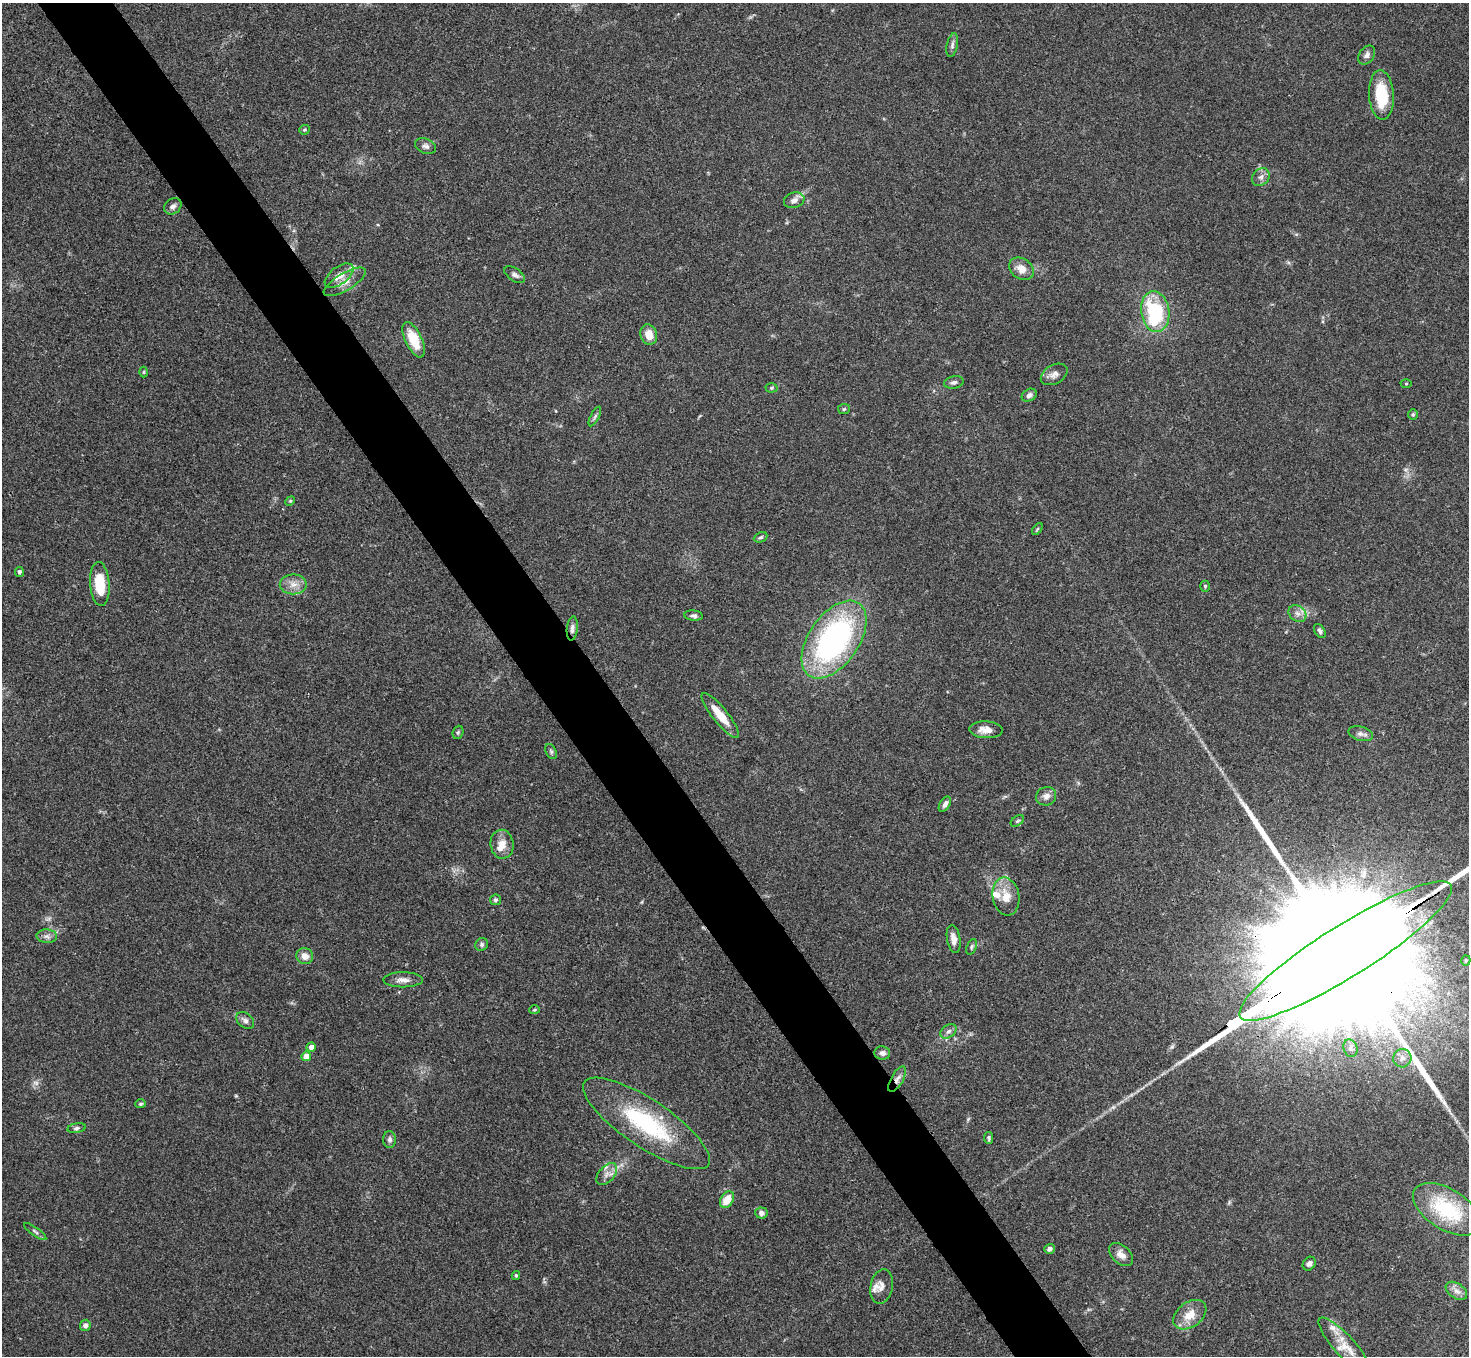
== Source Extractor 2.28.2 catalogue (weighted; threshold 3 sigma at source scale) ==
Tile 11 of 4 x 4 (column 3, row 3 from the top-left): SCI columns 2939-4405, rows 1514-2867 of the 5878 x 5873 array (HDU 1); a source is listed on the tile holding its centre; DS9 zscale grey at full resolution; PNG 1471 x 1358 px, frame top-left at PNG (2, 3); each listed source drawn as its Kron ellipse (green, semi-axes under 4 px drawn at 4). Shown black and unused: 5% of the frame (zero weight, under 3 of 4 exposures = <1% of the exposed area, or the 3 px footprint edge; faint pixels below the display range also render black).
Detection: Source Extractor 2.28.2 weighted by HDU 2 'WHT'; one run over the whole footprint, this tile lists its part. Background 0.0767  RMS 0.0058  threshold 0.0259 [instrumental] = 3 sigma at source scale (4.5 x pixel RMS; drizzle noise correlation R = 1.50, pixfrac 1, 0.05/0.05 arcsec/px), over >= 5 px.
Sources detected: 92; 1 too faint to see at this stretch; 2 long thin detections or spike segments (spike, bleed or trail) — neither listed nor drawn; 6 inside a brighter listed object's ellipse — not listed separately; the other 83 listed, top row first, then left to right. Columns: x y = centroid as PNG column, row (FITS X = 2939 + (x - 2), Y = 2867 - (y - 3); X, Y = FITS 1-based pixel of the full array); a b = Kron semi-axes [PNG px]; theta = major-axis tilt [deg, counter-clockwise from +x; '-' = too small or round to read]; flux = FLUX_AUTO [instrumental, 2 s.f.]
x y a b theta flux
952 45 12 5 78 1.8
1367 55 10 7 54 2.2
1381 95 25 12 -86 23
305 130 5 4 - 0.76
426 146 11 7 -25 2.1
1261 177 10 7 45 2.5
794 200 10 7 18 3.3
173 206 9 7 36 2.2
1021 269 13 10 -37 6
515 275 12 6 -35 2.1
339 276 17 8 37 6.5
345 282 24 8 31 6.1
1155 312 20 14 -81 47
649 335 10 8 -73 6.2
414 340 19 8 -64 17
144 372 5 3 - 0.65
1054 374 14 9 29 3.4
954 382 10 6 12 1.7
1406 383 5 3 - 0.52
771 388 6 4 1 0.89
1029 395 8 6 31 2
844 409 6 5 - 0.92
1413 414 5 4 - 0.86
595 416 11 4 62 1.4
290 501 5 4 - 0.69
1037 529 7 3 53 0.71
760 537 7 5 23 1.2
19 572 5 4 - 1.3
100 584 22 9 -86 17
293 584 13 10 -1 5.2
1205 586 5 4 - 0.9
1297 613 9 7 -36 2.9
693 616 9 5 -7 1.7
572 628 12 5 84 2.3
1320 631 8 5 -58 1.5
834 640 44 25 55 140
720 715 28 7 -51 12
986 730 16 8 -3 5.8
458 732 7 5 69 1
1361 734 12 7 -15 2.5
551 752 8 5 -63 1.2
1046 796 10 9 - 3.3
945 804 8 5 58 2.4
1017 821 7 5 36 1
502 844 14 11 -83 6.1
1006 896 19 13 -80 9.4
495 900 5 5 - 1.3
47 936 10 7 -2 2.3
954 939 14 6 -80 4.1
482 944 7 6 - 1.3
971 947 8 5 67 1.1
1346 951 124 25 32 100000
305 956 8 8 - 4.4
1466 960 5 4 - 0.89
403 980 20 7 0 4
534 1010 5 4 - 0.74
245 1020 10 7 -42 2.1
948 1031 9 6 38 2.1
311 1047 5 4 - 3.2
1350 1048 9 7 -73 2.2
882 1053 8 6 -6 2.2
306 1056 5 4 - 9
1402 1058 9 9 - 3.1
897 1079 14 6 60 3.4
141 1104 5 4 - 0.83
646 1123 74 23 -34 61
76 1128 9 4 10 1.4
989 1138 6 4 -81 1.1
390 1139 8 6 -89 1.8
607 1174 13 7 48 3.9
727 1200 9 6 57 9.1
1447 1209 38 20 -32 41
761 1213 6 5 - 2.5
35 1232 13 4 -35 1.6
1050 1249 5 4 - 1.8
1121 1255 14 9 -40 4.4
1309 1264 7 6 - 1.9
516 1275 4 3 - 0.86
882 1286 17 11 77 4.2
1456 1291 12 7 -34 2.8
1190 1315 18 12 37 8.9
85 1325 6 5 - 1.9
1344 1346 36 10 -48 11
Overlapping masked pixels (flux is a lower limit): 3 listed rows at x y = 572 628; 1346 951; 897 1079
Isophote crosses this tile's border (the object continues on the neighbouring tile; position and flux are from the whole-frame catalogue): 1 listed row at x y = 1346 951